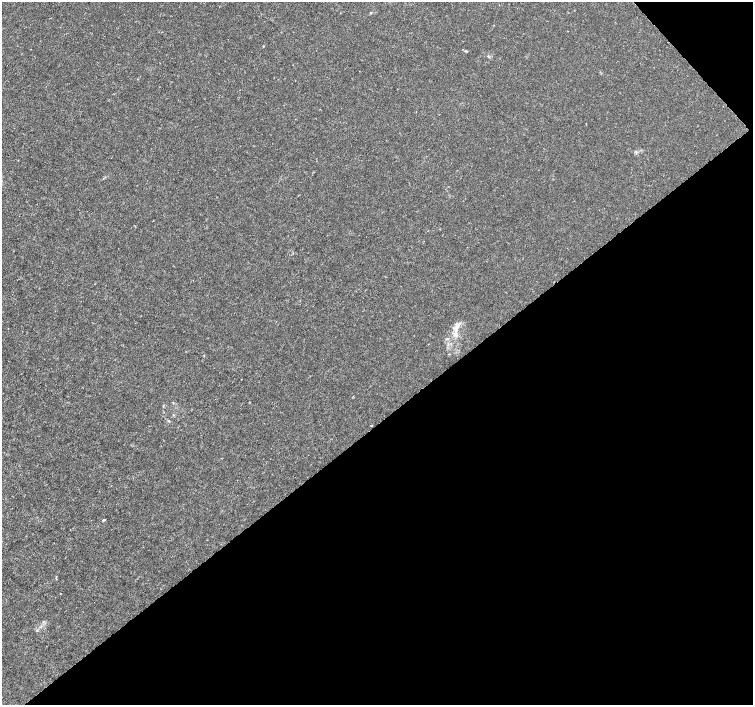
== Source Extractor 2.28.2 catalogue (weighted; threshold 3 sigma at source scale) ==
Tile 12 of 4 x 4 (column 4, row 3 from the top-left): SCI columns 4511-6012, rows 1616-3020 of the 6012 x 5974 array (HDU 1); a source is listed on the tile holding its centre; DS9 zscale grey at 2 x 2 block average (1 PNG px = mean of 2 x 2 image px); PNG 755 x 707 px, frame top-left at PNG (2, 2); no overlay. Shown black and unused: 41% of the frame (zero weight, under 3 of 4 exposures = <1% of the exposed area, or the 3 px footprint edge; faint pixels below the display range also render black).
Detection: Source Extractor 2.28.2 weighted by HDU 2 'WHT'; one run over the whole footprint, this tile lists its part. Background 0.00121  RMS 0.0013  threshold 0.00598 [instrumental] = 3 sigma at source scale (4.5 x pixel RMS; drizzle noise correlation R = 1.50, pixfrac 1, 0.0396/0.0396 arcsec/px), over >= 5 px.
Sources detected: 7; all 7 listed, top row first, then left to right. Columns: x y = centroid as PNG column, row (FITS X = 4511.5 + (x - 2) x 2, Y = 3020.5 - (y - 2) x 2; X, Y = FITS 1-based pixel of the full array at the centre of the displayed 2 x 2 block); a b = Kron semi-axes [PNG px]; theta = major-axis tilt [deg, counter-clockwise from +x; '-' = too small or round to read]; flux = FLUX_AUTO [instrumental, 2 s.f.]
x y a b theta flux
371 13 3 2 - 0.26
466 51 4 2 - 0.3
488 56 3 2 - 0.23
636 152 3 2 - 0.31
457 327 15 5 65 2.5
173 403 3 2 - 0.17
104 520 4 2 - 0.32